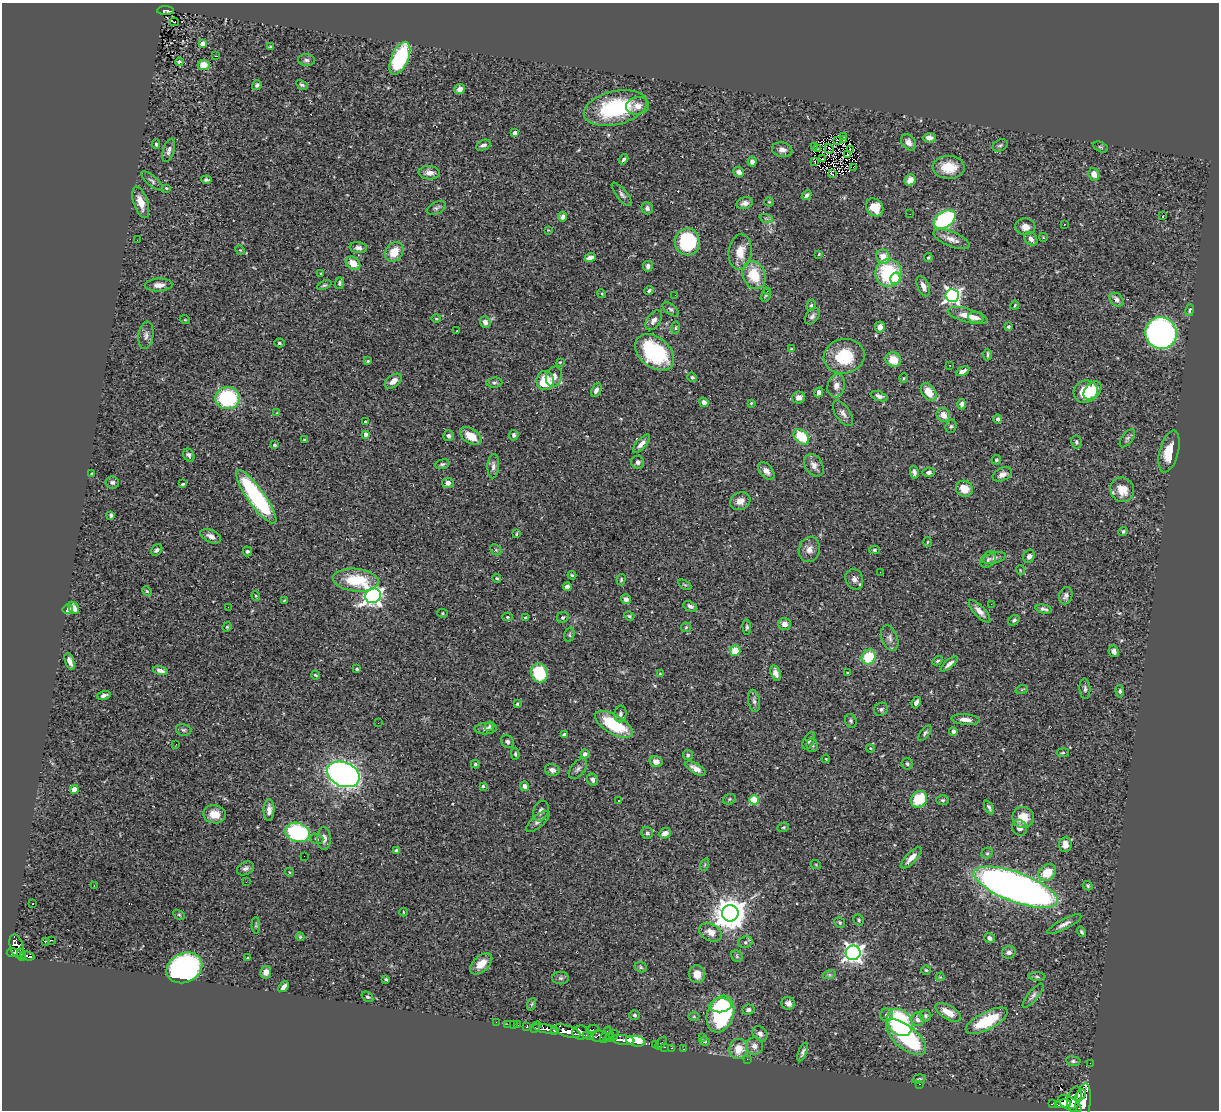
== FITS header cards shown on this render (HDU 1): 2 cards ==
NAXIS1  =                 1217
NAXIS2  =                 1108

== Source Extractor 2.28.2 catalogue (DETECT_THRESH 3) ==
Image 1217 x 1108 px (HDU 1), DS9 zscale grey, 1 PNG px = 1 image px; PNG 1221 x 1112 px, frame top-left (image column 1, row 1108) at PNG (2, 3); each listed source drawn as its Kron ellipse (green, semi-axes under 4 px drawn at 4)
Background 0.772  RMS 0.032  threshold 0.0953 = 3 sigma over >= 5 px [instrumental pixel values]
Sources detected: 395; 1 with non-positive FLUX_AUTO (blend fragments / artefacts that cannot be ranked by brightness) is neither listed nor drawn; the other 394 listed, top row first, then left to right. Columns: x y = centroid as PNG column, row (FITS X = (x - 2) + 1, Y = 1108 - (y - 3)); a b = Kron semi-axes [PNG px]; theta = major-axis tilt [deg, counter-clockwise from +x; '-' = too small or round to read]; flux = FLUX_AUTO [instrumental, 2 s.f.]
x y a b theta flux
165 11 8 4 -1 100
174 22 4 3 - 2.8
203 44 4 4 - 19
270 47 4 3 - 2.3
216 56 4 2 - 15
400 58 17 8 67 200
306 60 8 6 -4 6.4
179 62 4 4 - 3.6
203 65 6 5 - 23
257 85 5 4 - 4.2
302 85 6 4 -28 4
460 89 5 5 - 12
637 106 11 9 10 15
615 108 32 16 13 190
515 133 4 4 - 17
843 137 3 2 - 1.6
929 138 6 4 0 12
838 140 4 2 - 1.5
843 140 3 2 - 2.1
908 142 9 7 -55 14
156 144 4 3 - 2.5
483 145 8 5 24 7.7
1000 145 8 5 27 4.4
814 146 3 2 - 2.3
1100 147 8 4 -26 2.9
817 149 2 2 - 0.45
829 149 5 2 - 2
850 149 3 2 - 1.8
169 150 12 5 73 8.4
782 150 10 7 -9 11
847 155 3 2 - 2.6
823 158 3 2 - 1.9
624 159 5 3 - 4.7
814 161 3 2 - 1.4
752 162 5 4 - 7.2
853 167 2 2 - 1.6
949 167 16 11 -2 46
739 172 5 5 - 8.7
429 173 10 6 -4 11
833 174 3 3 - 150
1094 174 6 5 - 15
206 180 5 4 - 3.9
910 180 6 5 - 17
152 181 13 5 -40 5.7
166 188 3 3 - 1.9
622 194 14 5 -51 7.1
807 195 5 4 - 5.9
141 202 16 7 -71 26
769 202 5 4 - 2.5
745 203 8 5 15 9.2
875 207 9 8 - 36
436 208 10 6 25 6.2
647 208 6 5 - 6.1
910 214 2 2 - 2.7
1163 215 3 3 - 28
563 217 5 4 - 11
766 218 7 4 -19 4.8
945 219 12 8 34 260
1064 224 3 2 - 2.7
1025 227 10 8 -5 16
548 230 4 4 - 1.6
1043 237 4 3 - 1.4
952 239 19 7 -22 17
1031 239 7 5 -50 9.1
137 240 2 2 - 2.1
687 242 13 12 - 130
358 248 8 5 -8 7.2
240 250 5 4 - 2.3
394 252 10 8 54 35
740 252 17 11 82 32
819 254 4 3 - 1.7
883 257 7 6 - 27
928 257 4 4 - 2.6
590 258 6 4 18 15
353 263 8 6 -37 28
648 266 5 5 - 7.9
321 273 3 2 - 1.7
889 273 14 13 - 140
754 275 14 11 -70 61
895 278 6 5 - 36
340 283 6 4 89 4
159 285 14 6 2 14
324 285 7 4 24 3.5
923 286 11 5 -67 13
649 290 5 3 - 3.1
767 291 3 2 - 3.8
602 294 4 3 - 1.8
675 295 2 2 - 0.88
766 295 7 4 81 3.8
952 295 6 6 - 700
1116 300 8 6 -42 9
811 305 6 4 63 3.5
1015 305 4 3 - 2.3
671 309 9 5 -37 5.2
1190 310 6 3 76 3.1
812 316 9 6 52 6.4
968 316 20 7 -15 33
976 318 8 5 -7 8.4
436 319 5 3 - 2.1
185 320 5 3 - 1.7
654 320 11 6 56 11
485 322 6 5 - 10
880 327 5 5 - 13
1008 327 3 3 - 4.5
676 328 6 3 82 2.4
457 331 3 3 - 2.4
1161 333 16 15 - 710
146 335 14 7 83 9.4
279 343 5 4 - 3.2
791 349 3 2 - 1.5
655 352 22 15 -40 200
987 354 6 2 89 3.5
844 356 20 17 11 88
893 360 8 7 - 32
368 361 4 3 - 2.3
560 362 4 3 - 1.7
950 365 2 2 - 1.4
963 371 7 4 25 8.8
554 377 10 8 75 14
692 377 5 4 - 3.8
904 378 5 3 - 1.8
393 381 10 6 37 14
545 381 9 8 - 86
494 383 8 5 5 4.1
836 386 12 8 76 13
596 390 7 4 66 7.4
1092 391 11 7 48 25
819 392 5 4 - 9.1
929 392 10 6 -56 26
1086 392 12 11 - 78
879 396 9 4 -19 7.7
799 397 6 6 - 13
228 398 12 11 - 180
704 402 5 4 - 10
751 403 3 2 - 1.9
962 404 5 4 - 8.2
277 413 4 4 - 1.8
843 413 14 7 -56 10
943 415 7 6 - 18
998 419 4 4 - 7.8
365 422 3 3 - 2.6
951 426 7 5 73 3.7
366 434 4 4 - 14
514 435 5 5 - 5.1
449 436 5 5 - 5
471 436 12 7 -34 36
801 437 9 6 -44 72
1127 438 10 5 53 5.4
304 440 3 2 - 1.7
1076 442 7 5 -81 3.9
641 444 11 5 48 12
274 445 3 3 - 3
1169 452 21 9 76 46
189 455 7 5 -60 6.4
996 460 5 4 - 3.2
638 462 6 6 - 8.2
442 464 7 4 14 3.9
814 465 12 8 -55 13
493 466 12 6 87 8.7
766 471 10 6 -50 11
914 472 6 4 -78 6.6
929 472 6 5 - 5.9
92 473 4 3 - 1.8
1002 474 10 6 24 14
112 482 7 6 - 5.9
448 483 6 5 - 11
183 484 4 2 - 2.8
964 489 8 8 - 31
1122 490 12 11 - 36
256 497 32 8 -54 300
740 501 10 8 25 15
111 515 4 3 - 3.8
1123 531 5 4 - 4.5
516 534 4 3 - 2.2
211 536 11 6 -25 12
927 542 5 3 - 1.9
809 549 13 10 78 14
157 550 6 5 - 4.9
496 550 6 5 - 3.6
874 550 5 4 - 3.4
247 551 5 5 - 4.1
1029 556 7 5 61 7.3
994 558 12 5 15 8.6
988 560 9 6 50 6.9
1020 570 5 3 - 1.7
880 572 2 2 - 41
572 575 4 3 - 2.7
497 578 4 3 - 2.5
854 579 10 8 -67 12
356 580 23 11 -6 89
621 580 6 4 76 2.9
685 585 7 4 -29 3.1
567 587 4 4 - 10
147 591 5 4 - 2.3
256 596 5 3 - 1.9
373 596 8 7 - 1100
1066 596 9 6 72 7.7
626 599 5 5 - 7.8
284 600 3 2 - 1.8
991 604 2 2 - 6.9
690 606 7 5 -24 6.9
228 607 2 2 - 2.9
74 608 6 4 -59 15
68 609 5 4 - 16
1044 609 8 4 -12 6.7
979 611 14 5 -47 13
443 613 5 4 - 2.6
629 616 5 4 - 2.9
507 617 5 4 - 3.9
563 617 6 5 - 3.7
526 618 3 3 - 3
1014 620 6 4 30 4
785 624 6 6 - 13
227 627 5 4 - 2.1
686 627 5 5 - 2.8
747 627 7 4 -86 3.6
569 635 7 5 75 3.2
890 638 13 8 -70 10
735 650 5 5 - 34
1114 651 6 5 - 10
869 657 8 6 54 69
70 661 8 4 -70 13
937 661 5 4 - 3.3
949 664 10 4 39 9.2
357 669 3 3 - 3.1
160 671 7 4 -15 9.5
539 673 10 8 -71 88
776 673 8 4 -72 10
847 673 3 2 - 1.6
660 674 4 3 - 1.6
315 675 4 3 - 2.5
1022 689 6 4 19 2.6
1085 689 10 5 -86 5.7
1120 691 6 4 -83 3.9
104 695 7 4 16 7
754 701 11 6 -80 7.3
916 702 6 4 67 6.3
517 704 3 3 - 3
881 709 7 6 - 4.7
620 714 8 6 84 6.6
965 720 14 5 -5 14
851 721 7 5 -67 4.2
378 723 2 2 - 1.6
614 724 21 9 -30 100
489 726 5 4 - 3.2
486 729 11 5 4 7.1
184 730 8 5 -14 4.5
953 731 4 4 - 6.6
925 733 9 4 52 4.7
564 735 4 3 - 6.6
809 741 9 5 62 5.4
507 742 7 6 - 5
176 744 2 2 - 1.4
812 745 7 5 -76 5.1
870 748 4 3 - 1.8
1063 753 6 3 8 2.3
515 754 5 3 - 3.4
585 754 4 4 - 7.9
688 755 5 5 - 3.7
826 759 4 3 - 1.8
656 762 7 5 -13 13
475 764 4 4 - 3.3
907 764 6 5 - 3.6
696 768 11 5 -31 14
578 769 12 6 51 8.1
552 770 7 5 -14 9.1
343 774 17 12 -23 950
592 780 6 5 - 6.1
483 786 3 3 - 3.4
524 786 5 4 - 9.8
74 789 4 4 - 35
729 799 6 5 - 3.5
919 799 9 7 45 68
619 800 3 3 - 3
754 800 4 4 - 87
943 800 6 4 -1 3.7
989 807 7 3 -62 4.6
269 810 11 5 89 12
541 811 11 7 69 8.6
215 814 11 9 -10 26
1023 817 11 10 - 35
538 821 15 6 40 9.4
783 827 6 4 20 3.3
1019 828 8 7 - 12
297 832 12 9 -16 210
647 833 6 5 - 6.3
665 833 6 5 - 16
324 838 11 6 -89 13
317 839 7 5 -17 4.5
1065 844 8 6 84 15
396 850 3 3 - 9.9
987 853 6 5 - 3.6
304 856 2 2 - 1.6
911 858 14 5 46 16
704 865 6 4 69 3.2
816 865 5 3 - 2.1
245 868 9 6 28 7.2
289 872 4 3 - 1.7
1047 873 9 7 42 46
246 882 2 2 - 1.5
94 886 2 2 - 1.4
1088 886 5 4 - 3.3
1016 887 44 14 -20 1700
33 903 2 2 - 1.5
403 912 4 3 - 1.7
730 913 8 8 - 4200
179 915 6 4 -29 2.7
859 920 6 5 - 3.3
840 922 6 5 - 3.1
1064 924 19 5 28 12
256 925 8 4 -89 3.1
711 932 12 8 -27 22
1081 932 5 3 - 3.4
300 937 4 4 - 2.5
989 938 5 4 - 7
51 940 3 2 - 4.2
45 941 3 2 - 300
745 942 7 5 22 5.5
17 946 12 6 -74 530
12 952 5 4 - 450
1009 952 7 6 - 8.4
853 953 7 7 - 990
21 955 6 3 -73 220
28 956 7 4 -16 120
737 956 6 5 - 3.6
248 958 3 3 - 2
481 964 13 7 42 24
641 967 6 5 - 3.4
184 968 18 14 26 580
926 970 5 4 - 2.7
266 972 6 5 - 14
697 974 9 8 - 24
829 975 7 4 17 3.9
940 977 4 4 - 1.9
1037 977 8 4 -1 3.9
560 978 8 6 -1 5.1
386 979 4 3 - 2.8
283 987 6 4 48 12
1033 996 15 5 50 8.2
367 997 6 4 -37 3.5
788 1003 7 6 - 10
532 1004 6 4 71 3.1
721 1005 11 7 7 71
748 1010 6 5 - 6.5
948 1012 14 6 -30 28
720 1014 19 13 71 320
635 1015 5 4 - 3.9
886 1015 6 6 - 6.3
925 1016 6 5 - 4.1
694 1017 5 3 - 2.3
918 1019 6 6 - 12
987 1021 23 8 27 100
496 1022 2 2 - 9.1
900 1022 15 11 -53 230
508 1024 2 2 - 9.3
513 1025 2 2 - 1.5
517 1025 3 3 - 38
527 1027 3 3 - 130
536 1027 6 4 57 230
546 1029 13 4 -11 1100
592 1029 6 4 25 150
555 1031 4 3 - 340
567 1031 13 5 -19 2700
581 1033 8 7 - 1000
760 1034 8 6 -48 8.6
588 1035 5 3 - 340
606 1035 9 3 67 490
614 1035 5 3 - 250
599 1036 8 5 4 470
610 1037 5 3 - 240
702 1037 3 3 - 2.1
906 1037 24 11 -40 220
623 1040 11 5 -6 1200
636 1041 10 5 -11 3200
705 1041 5 4 - 3.8
661 1043 7 3 51 79
655 1045 3 2 - 29
754 1046 9 8 - 11
665 1047 3 2 - 19
672 1048 3 2 - 15
683 1049 3 2 - 8.5
739 1049 10 9 - 33
803 1052 10 4 68 5.7
747 1059 2 2 - 56
1073 1061 7 5 -9 4
1090 1063 2 2 - 6.3
919 1079 7 4 15 3.6
920 1084 3 2 - 1.7
1081 1095 6 4 52 980
1074 1098 11 6 73 1700
1083 1102 19 7 83 3900
1052 1104 4 3 - 95
1063 1104 8 4 7 1200
1070 1104 13 6 -30 2900
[1 non-positive-flux detection neither listed nor drawn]